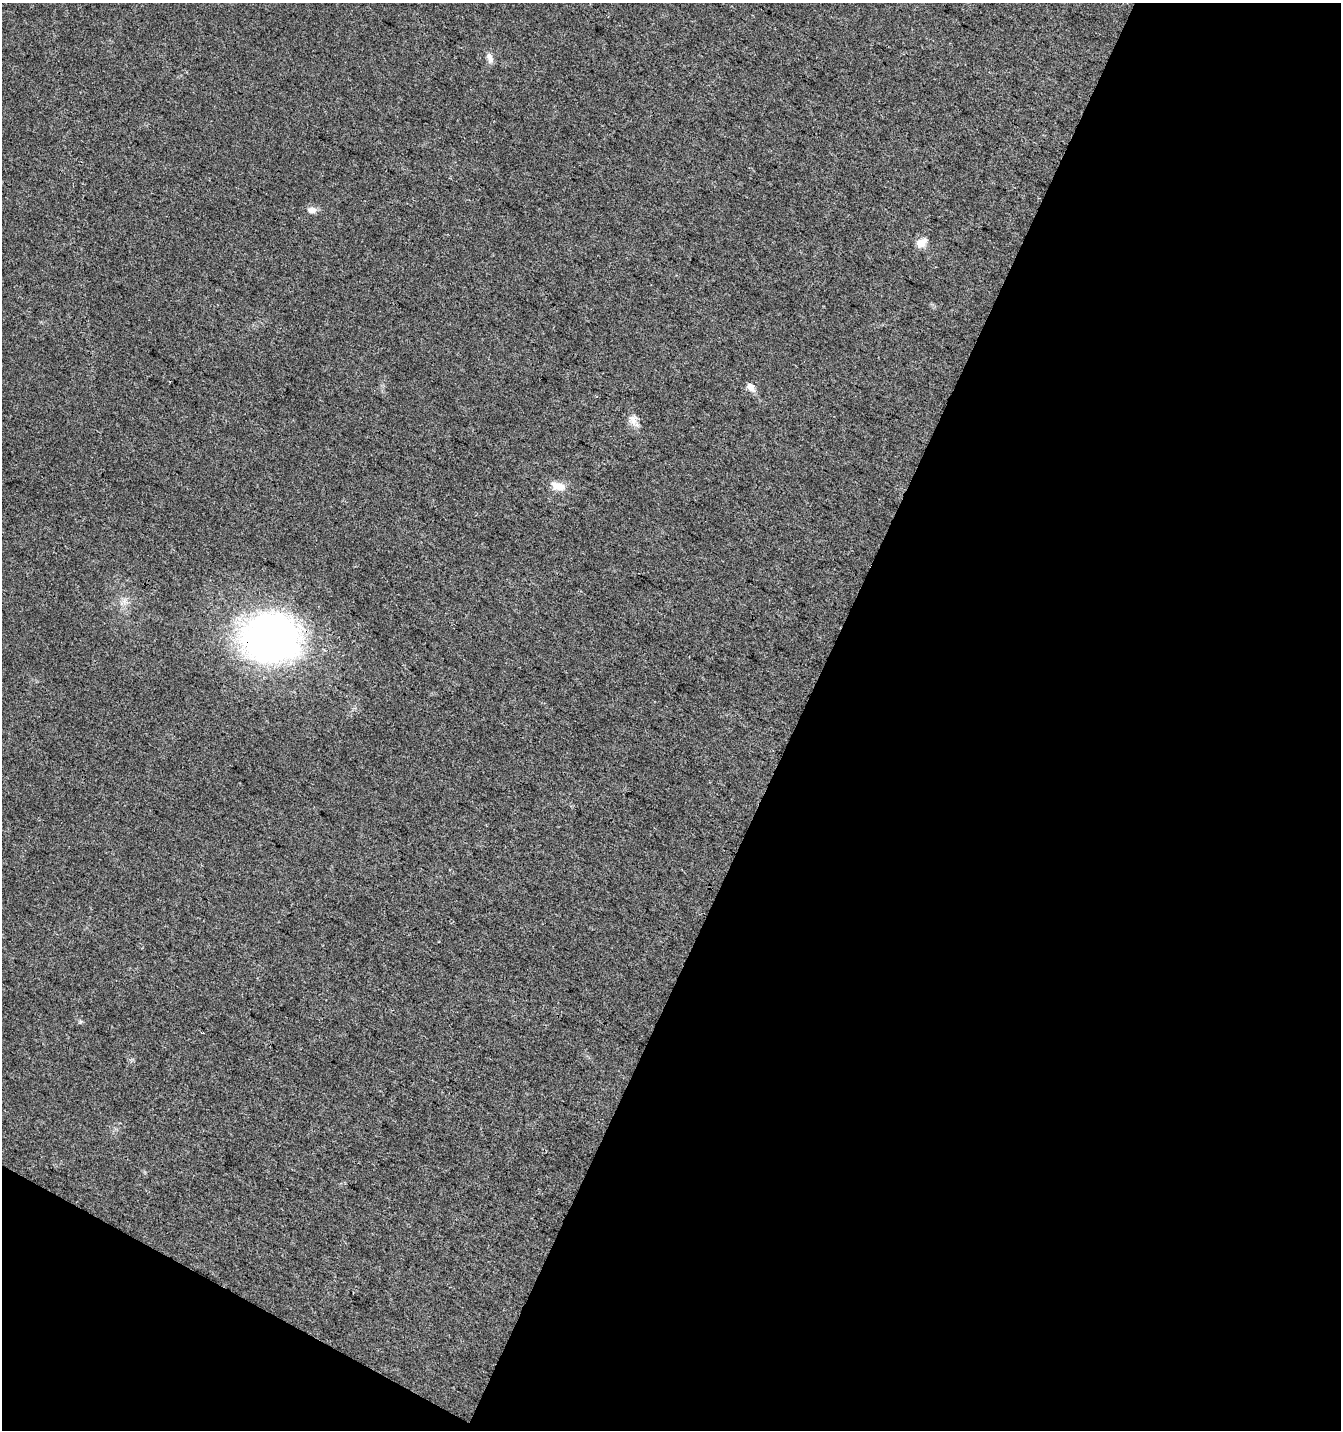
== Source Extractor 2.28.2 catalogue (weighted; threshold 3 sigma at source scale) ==
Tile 4 of 2 x 2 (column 2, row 2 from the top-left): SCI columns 1443-2781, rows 2-1429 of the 2903 x 2857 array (HDU 1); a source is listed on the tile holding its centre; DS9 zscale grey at full resolution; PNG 1343 x 1432 px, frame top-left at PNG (2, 3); no overlay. Shown black and unused: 44% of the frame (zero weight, under 3 of 4 exposures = <1% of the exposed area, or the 3 px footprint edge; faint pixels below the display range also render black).
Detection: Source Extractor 2.28.2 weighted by HDU 2 'WHT'; one run over the whole footprint, this tile lists its part. Background 0.0255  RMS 0.0048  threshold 0.0214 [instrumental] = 3 sigma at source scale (4.5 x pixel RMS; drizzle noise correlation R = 1.50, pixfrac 1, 0.0396/0.0396 arcsec/px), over >= 5 px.
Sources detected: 8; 1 inside a brighter object's white glare — not listed; the other 7 listed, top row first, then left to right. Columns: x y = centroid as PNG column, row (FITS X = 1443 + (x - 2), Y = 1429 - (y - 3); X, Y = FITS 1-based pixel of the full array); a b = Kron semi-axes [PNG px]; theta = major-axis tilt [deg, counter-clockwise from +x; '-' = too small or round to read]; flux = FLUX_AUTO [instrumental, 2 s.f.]
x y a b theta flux
489 56 9 9 - 2.3
312 210 13 8 1 2.6
921 243 14 10 42 4.3
751 387 14 8 -55 2.9
633 420 14 10 82 3.7
558 486 21 10 -15 5.1
274 640 65 52 42 170
Overlapping masked pixels (flux is a lower limit): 1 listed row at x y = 274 640